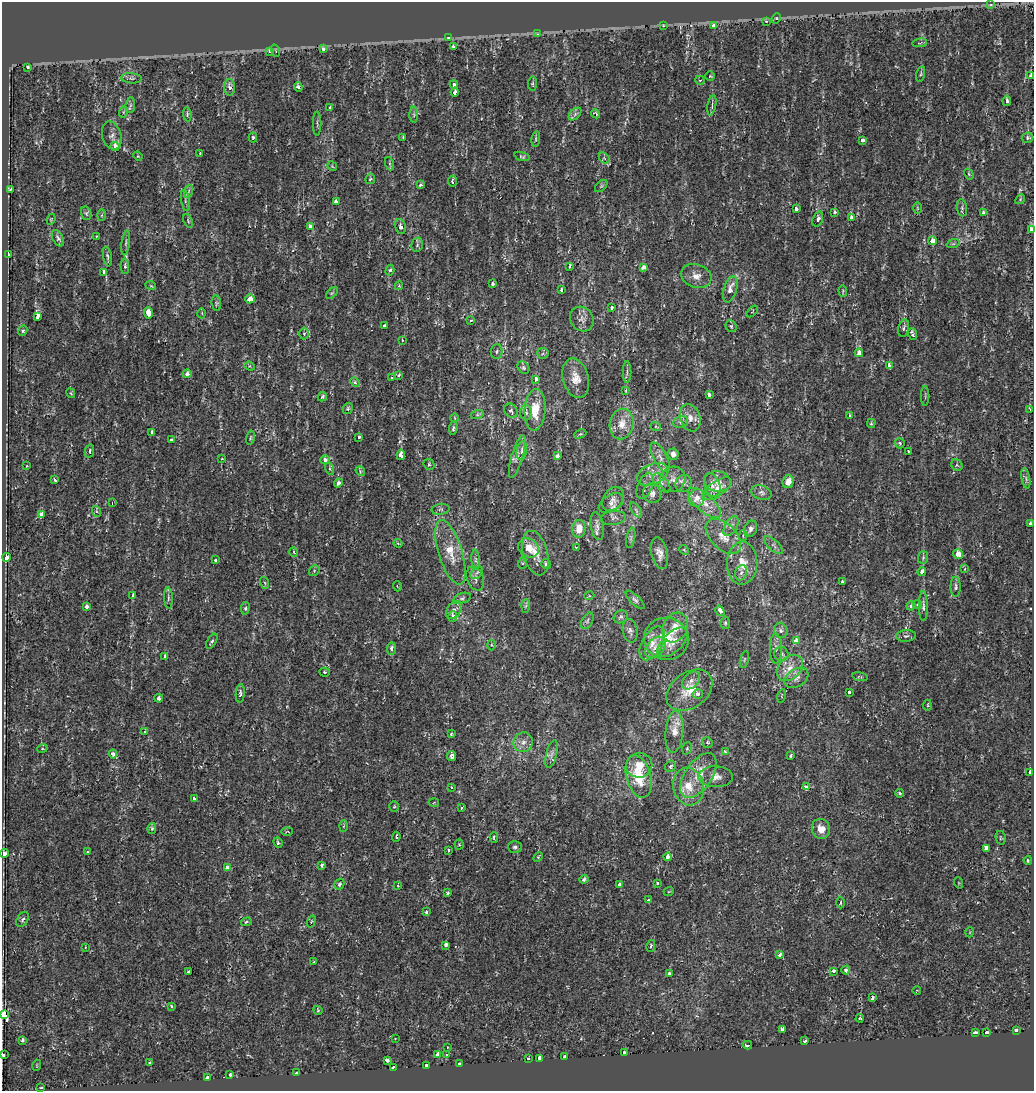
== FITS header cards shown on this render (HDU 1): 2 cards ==
NAXIS1  =                 1032
NAXIS2  =                 1089

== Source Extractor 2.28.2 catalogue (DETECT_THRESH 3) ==
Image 1032 x 1089 px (HDU 1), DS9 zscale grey, 1 PNG px = 1 image px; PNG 1036 x 1093 px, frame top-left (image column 1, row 1089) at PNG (2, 2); each listed source drawn as its Kron ellipse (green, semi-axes under 4 px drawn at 4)
Background 1.16e-04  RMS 0.0024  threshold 0.00722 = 3 sigma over >= 5 px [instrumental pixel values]
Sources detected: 365; all 365 listed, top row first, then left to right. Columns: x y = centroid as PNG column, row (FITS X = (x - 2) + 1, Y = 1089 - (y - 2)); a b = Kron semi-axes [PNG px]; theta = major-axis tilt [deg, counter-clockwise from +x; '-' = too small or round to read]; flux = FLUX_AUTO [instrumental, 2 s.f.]
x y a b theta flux
991 5 4 3 - 0.35
776 18 5 4 - 0.25
766 21 3 3 - 0.98
663 26 4 3 - 0.27
714 26 4 3 - 2.9
538 34 4 3 - 0.17
448 38 3 3 - 0.58
920 43 7 2 11 0.14
453 47 4 3 - 0.73
323 48 3 3 - 3
269 51 3 3 - 0.77
276 51 6 3 -71 0.15
27 67 4 3 - 2.4
921 74 8 3 77 0.23
710 76 5 5 - 0.21
1031 76 3 3 - 0.75
132 78 10 5 -5 0.42
700 80 5 4 - 0.2
454 84 4 4 - 0.46
532 84 7 4 84 0.26
229 87 8 5 88 1
298 87 5 3 - 0.69
455 92 4 3 - 1
1007 101 5 3 - 0.52
130 105 8 5 83 0.36
712 105 10 3 80 0.34
330 107 3 3 - 0.52
123 112 6 3 70 0.17
187 114 7 4 -84 0.28
575 114 7 4 46 0.35
596 114 5 3 - 0.29
414 115 8 4 -89 0.29
317 123 12 2 90 0.24
112 136 14 9 -74 0.8
403 137 3 2 - 0.17
253 138 5 4 - 0.31
1027 138 6 5 - 0.36
536 139 8 4 82 0.23
863 140 3 3 - 2.6
115 147 4 4 - 4.2
200 153 4 2 - 0.092
138 156 5 4 - 0.15
522 156 8 4 -16 0.22
604 158 6 4 -45 0.28
390 164 7 4 -71 0.24
332 166 5 4 - 0.16
969 174 6 4 -59 0.26
370 179 5 4 - 0.25
452 181 5 3 - 0.35
420 185 3 3 - 0.33
601 186 7 4 45 0.26
10 189 3 3 - 0.18
189 191 6 4 71 0.31
1020 199 5 4 - 0.21
185 200 11 3 -81 0.32
336 202 3 3 - 2.1
917 208 6 4 -89 0.16
962 208 9 5 -83 0.37
796 209 4 3 - 1.3
835 212 4 3 - 0.43
983 212 4 3 - 0.57
86 213 7 5 -75 0.3
102 215 6 4 88 0.22
851 218 3 3 - 0.72
51 219 5 3 - 0.15
818 219 8 5 71 0.6
188 221 7 4 -68 0.25
310 226 3 3 - 2.2
400 227 7 5 -75 0.57
1031 230 4 3 - 3
96 237 3 2 - 0.15
58 238 9 5 -62 0.47
933 241 4 4 - 1.4
126 243 12 3 82 0.36
953 244 6 4 18 0.27
417 245 7 5 78 0.33
8 255 3 3 - 1.4
107 256 10 4 -82 0.34
125 266 7 4 -87 0.32
569 266 3 3 - 0.56
643 267 4 3 - 0.99
390 270 5 4 - 0.33
104 272 3 3 - 2.1
696 276 15 11 -18 1.5
492 284 4 3 - 0.71
151 286 5 3 - 0.16
399 286 4 3 - 0.19
730 289 13 6 73 1.6
561 290 3 3 - 1
843 291 6 3 -83 0.15
332 293 7 4 44 0.22
250 299 5 4 - 2.1
216 303 8 5 -84 0.3
611 308 3 3 - 0.26
752 311 7 4 45 0.18
148 313 6 3 -88 5.8
202 313 5 3 - 0.16
38 317 4 3 - 8.3
582 319 13 11 -54 1.1
470 321 3 3 - 0.76
385 325 3 3 - 0.28
731 326 6 5 - 0.29
904 328 9 5 78 0.43
23 331 5 4 - 0.23
304 334 6 5 - 0.27
913 334 6 3 -70 0.61
402 340 3 3 - 0.14
497 351 7 6 - 0.38
543 353 6 5 - 0.24
859 353 4 4 - 2.9
889 365 4 3 - 1.1
250 366 5 4 - 0.22
523 368 7 5 -53 0.31
627 372 11 2 90 0.26
187 374 4 4 - 0.68
399 375 3 3 - 1
391 378 3 2 - 0.14
576 378 20 13 -75 1.9
535 379 3 3 - 6.4
355 382 5 4 - 0.22
626 390 4 2 - 0.14
71 393 5 4 - 0.17
709 395 4 3 - 1.1
925 396 10 2 90 0.18
322 397 5 4 - 0.32
348 408 6 4 60 0.25
1030 409 4 2 - 0.17
535 410 21 10 86 3.7
511 411 8 6 -49 0.41
526 413 7 6 - 0.5
477 415 6 4 18 0.29
849 415 4 3 - 0.23
455 418 4 2 - 0.12
690 418 14 10 -70 1.4
681 422 7 5 22 0.47
871 423 4 3 - 0.2
622 424 15 12 78 2.1
656 427 5 3 - 0.14
453 428 7 4 83 0.34
152 433 4 3 - 0.57
580 434 6 4 24 0.22
358 437 4 3 - 1.1
250 438 7 4 77 0.22
171 440 3 3 - 0.82
900 443 5 5 - 0.29
522 450 9 5 81 0.59
89 451 7 4 78 0.35
908 451 3 3 - 0.44
673 454 6 5 - 0.66
401 455 5 3 - 5.5
517 456 22 5 74 1.1
557 456 3 3 - 0.93
660 457 16 6 -62 1
222 459 4 2 - 0.11
325 460 4 4 - 1.5
429 464 6 5 - 0.25
957 465 6 5 - 0.26
26 466 2 2 - 0.088
330 469 6 4 -71 0.27
360 471 5 4 - 0.21
653 474 16 10 23 1.6
1026 478 10 3 -80 0.34
673 479 13 12 - 1.2
55 480 3 2 - 0.26
718 481 13 10 -8 1.1
788 482 6 5 - 1.5
338 483 4 3 - 0.93
662 483 11 6 -48 0.68
684 484 9 8 - 0.59
712 485 12 8 -73 0.92
645 486 14 7 68 0.78
717 489 17 7 34 1.8
761 492 10 7 -18 0.55
652 493 9 9 - 0.74
697 498 9 8 - 1.3
613 499 13 9 56 1
112 503 3 3 - 0.21
611 503 13 8 30 0.9
704 503 20 8 -41 2
441 509 9 5 6 0.33
636 510 8 3 -59 0.31
96 511 5 3 - 0.19
42 514 4 3 - 4.7
613 518 13 7 7 0.57
1030 524 4 3 - 0.96
597 526 14 6 -79 0.8
731 526 11 6 60 0.7
579 529 9 6 86 1.9
751 529 8 6 67 0.62
723 536 21 12 -44 2.4
743 536 5 4 - 0.27
631 538 10 3 79 0.33
398 543 4 3 - 0.15
774 545 12 5 -43 0.54
576 547 3 3 - 0.24
529 548 11 9 -32 2.1
684 550 5 4 - 0.21
294 552 5 3 - 0.13
450 552 34 11 -73 3.5
535 553 23 12 -74 2.5
659 553 16 8 -77 1.1
958 554 5 4 - 2.7
6 557 4 3 - 7.3
923 557 6 5 - 0.29
215 560 3 3 - 1.2
476 560 10 4 -85 0.35
523 563 6 4 71 0.18
742 563 21 15 87 2.9
546 564 5 5 - 0.47
965 569 4 3 - 0.19
314 571 6 4 49 0.23
922 572 4 3 - 0.97
477 573 7 5 44 0.43
741 573 8 5 71 0.52
475 578 13 8 -71 0.76
842 581 3 3 - 0.56
265 583 6 3 -71 0.2
397 586 5 3 - 0.14
956 587 10 5 -89 0.38
133 595 3 3 - 5.9
589 596 5 3 - 0.16
168 598 11 3 -87 0.34
462 598 9 5 18 0.38
635 600 12 5 -44 0.46
917 605 4 4 - 0.19
87 606 4 3 - 0.58
526 606 6 4 87 0.26
911 606 5 4 - 0.46
923 606 15 4 -89 0.52
245 608 6 4 79 0.23
454 610 10 6 52 0.94
720 611 5 3 - 1.1
453 617 5 4 - 1.3
621 617 7 6 - 0.35
587 621 9 5 61 0.36
725 623 6 5 - 0.26
675 627 15 12 62 2.5
781 630 8 7 - 0.51
630 631 12 7 -79 0.64
906 636 10 6 3 0.48
666 639 22 21 - 4.9
796 640 3 3 - 2
212 641 8 4 58 0.43
673 642 19 9 43 1.6
652 643 18 10 60 2
491 645 5 3 - 0.18
655 647 12 8 48 1.1
391 648 6 4 87 0.67
776 649 15 6 -90 0.7
781 654 7 7 - 0.56
164 656 4 3 - 0.38
744 659 8 3 77 0.23
790 668 15 11 46 2
325 672 5 4 - 0.29
860 677 7 3 -12 0.2
796 678 13 9 32 0.95
691 680 10 7 44 0.8
689 690 25 18 35 4.1
849 692 3 3 - 0.62
240 693 9 4 84 0.37
698 694 5 4 - 0.4
782 696 7 3 77 0.14
159 698 4 3 - 0.73
928 705 5 3 - 0.2
145 731 3 3 - 0.32
674 732 21 9 85 2.3
451 734 3 3 - 0.29
523 742 10 9 - 1.1
707 742 5 5 - 0.29
687 748 6 5 - 0.25
42 749 5 3 - 0.16
725 752 3 3 - 1.4
113 754 4 4 - 0.87
552 754 14 5 76 0.69
451 756 5 4 - 1.2
790 756 4 3 - 0.44
639 765 13 12 - 2.3
670 766 6 5 - 0.45
1030 772 3 3 - 1.5
698 775 25 13 56 3.5
639 777 22 12 -74 5.2
716 777 17 10 0 1.4
688 787 19 15 -77 3.1
806 787 4 3 - 0.88
451 788 3 3 - 0.67
900 793 4 3 - 0.21
194 798 3 3 - 0.4
434 802 5 3 - 0.14
394 807 5 4 - 0.18
461 807 3 3 - 0.48
343 826 5 3 - 0.18
152 828 5 4 - 0.24
821 829 10 9 - 1.8
287 831 6 3 1 0.14
396 837 5 3 - 0.26
494 837 5 4 - 0.28
1001 838 7 5 -78 0.25
278 843 5 4 - 0.31
459 845 5 4 - 0.18
515 847 7 6 - 0.39
986 848 4 4 - 1.2
448 850 3 3 - 0.85
88 852 4 4 - 0.18
4 853 4 4 - 1
538 857 5 4 - 0.18
668 857 4 4 - 1.9
1028 860 4 3 - 0.18
322 865 4 3 - 0.58
227 867 4 3 - 1.1
584 879 4 3 - 0.39
657 883 3 3 - 0.51
959 883 6 3 -71 0.15
339 884 6 4 60 0.56
620 884 3 3 - 2.8
398 885 4 3 - 0.31
669 891 5 3 - 0.13
448 893 4 3 - 0.33
648 900 3 3 - 3.3
841 903 6 3 88 0.19
426 912 3 3 - 0.38
22 919 8 5 60 0.42
311 921 6 4 70 0.18
246 922 5 4 - 0.24
970 932 5 3 - 0.13
446 945 3 3 - 1.4
651 946 6 4 78 0.33
85 947 3 2 - 0.11
780 955 3 3 - 1.8
314 962 4 3 - 0.15
846 970 4 3 - 0.65
833 971 3 3 - 0.96
188 972 3 3 - 0.21
669 974 4 3 - 0.85
917 990 4 2 - 0.12
873 998 4 3 - 0.28
171 1006 4 3 - 0.29
318 1010 5 4 - 0.17
4 1014 3 3 - 91
860 1018 4 3 - 0.33
782 1029 4 3 - 0.71
1017 1031 3 3 - 4.4
975 1033 4 3 - 1.9
987 1033 3 3 - 1.3
395 1039 2 2 - 0.09
22 1040 4 3 - 0.4
805 1041 4 3 - 0.45
748 1045 4 3 - 0.75
447 1047 2 2 - 0.091
625 1052 3 3 - 2.5
438 1054 4 3 - 1.6
447 1054 3 3 - 1.7
3 1055 3 3 - 1.3
565 1057 3 3 - 2.7
528 1058 3 2 - 1.7
540 1058 4 3 - 6.8
388 1060 3 3 - 1.5
150 1063 3 3 - 1.2
460 1064 3 3 - 6.4
37 1065 5 3 - 0.18
426 1065 3 3 - 0.99
393 1067 3 3 - 2.1
297 1073 3 3 - 0.44
230 1075 3 3 - 0.37
208 1077 4 3 - 4.6
41 1088 3 3 - 0.29
At the frame edge (FLAGS 8, measured only in part): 4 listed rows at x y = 1031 230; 4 853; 4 1014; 3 1055